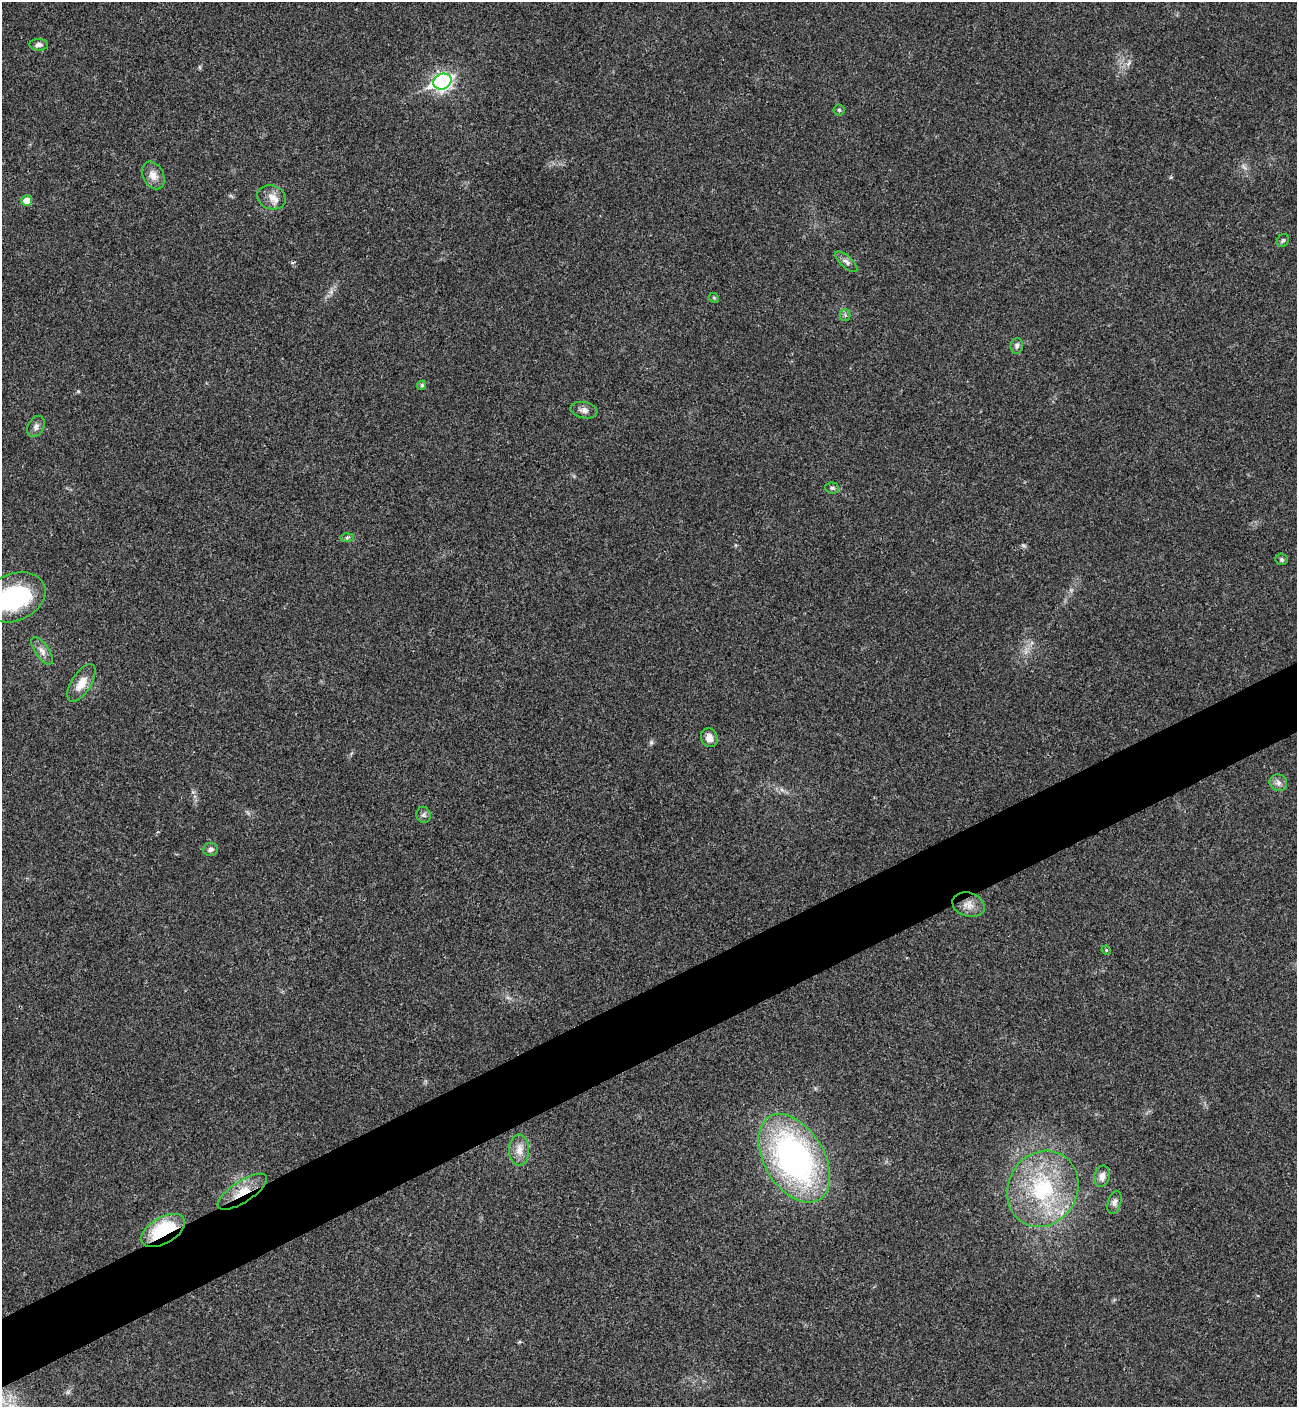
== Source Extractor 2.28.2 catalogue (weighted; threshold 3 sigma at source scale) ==
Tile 7 of 4 x 4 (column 3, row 2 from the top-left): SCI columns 2876-4170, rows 2815-4219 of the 5620 x 5631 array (HDU 1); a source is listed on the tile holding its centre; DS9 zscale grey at full resolution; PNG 1299 x 1409 px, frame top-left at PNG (2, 2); each listed source drawn as its Kron ellipse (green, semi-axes under 4 px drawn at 4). Shown black and unused: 5% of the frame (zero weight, under 3 of 4 exposures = <1% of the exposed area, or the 3 px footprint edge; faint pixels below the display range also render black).
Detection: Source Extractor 2.28.2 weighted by HDU 2 'WHT'; one run over the whole footprint, this tile lists its part. Background 0.0207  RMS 0.004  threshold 0.018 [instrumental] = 3 sigma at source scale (4.5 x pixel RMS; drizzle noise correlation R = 1.50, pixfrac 1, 0.05/0.05 arcsec/px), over >= 5 px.
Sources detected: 35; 1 inside a brighter object's white glare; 1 cosmic-ray / hot-pixel residue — neither listed nor drawn; the other 33 listed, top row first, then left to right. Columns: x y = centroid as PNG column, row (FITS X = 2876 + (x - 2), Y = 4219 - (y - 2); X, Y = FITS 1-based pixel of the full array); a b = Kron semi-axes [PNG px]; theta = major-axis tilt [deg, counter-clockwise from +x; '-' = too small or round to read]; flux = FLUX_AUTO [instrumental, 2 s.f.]
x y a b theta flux
39 45 9 6 -1 1.4
442 82 9 7 25 130
839 110 5 5 - 0.6
153 175 14 10 -63 3.6
272 197 14 12 -18 3.9
27 201 5 5 - 5
1283 240 7 5 54 0.78
846 262 14 5 -41 1.6
714 298 5 4 - 0.49
845 315 5 5 - 0.69
1017 346 8 6 84 1.1
422 385 5 4 - 0.77
584 410 13 8 -11 2
36 426 11 8 62 1.7
832 488 7 5 -4 0.83
347 538 6 4 2 0.66
1282 559 6 5 - 0.74
14 597 33 23 24 45
42 651 16 7 -56 2.4
81 683 21 9 57 5.9
709 738 10 8 -65 3.1
1278 783 9 8 - 1.8
424 815 8 7 - 1.1
210 849 7 6 - 1.3
968 905 16 12 -17 4.1
1106 950 5 4 - 0.42
519 1150 16 10 -90 3.9
794 1158 48 30 -58 120
1102 1176 11 7 75 2.4
1043 1189 39 34 60 38
242 1192 28 10 33 8.6
1114 1202 12 6 74 1.6
163 1230 24 13 30 27
Overlapping masked pixels (flux is a lower limit): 2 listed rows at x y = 242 1192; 163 1230
Unlisted compact peaks at least as high as the median listed source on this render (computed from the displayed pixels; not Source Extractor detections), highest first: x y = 651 742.